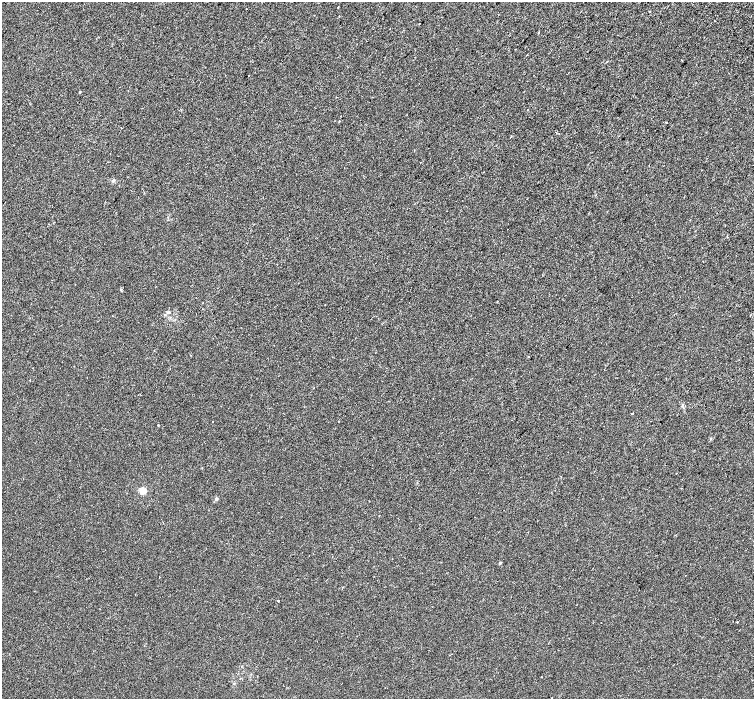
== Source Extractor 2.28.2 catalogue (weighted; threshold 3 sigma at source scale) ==
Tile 10 of 4 x 4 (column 2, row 3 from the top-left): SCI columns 1571-3073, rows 1717-3109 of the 6139 x 6154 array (HDU 1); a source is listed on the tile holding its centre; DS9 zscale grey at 2 x 2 block average (1 PNG px = mean of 2 x 2 image px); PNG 756 x 701 px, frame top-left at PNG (2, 2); no overlay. Shown black and unused: <1% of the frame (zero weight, under 2 of 3 exposures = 4% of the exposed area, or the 3 px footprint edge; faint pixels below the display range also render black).
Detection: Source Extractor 2.28.2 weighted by HDU 2 'WHT'; one run over the whole footprint, this tile lists its part. Background 0.00116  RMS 0.0055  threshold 0.0246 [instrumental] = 3 sigma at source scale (4.5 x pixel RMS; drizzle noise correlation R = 1.50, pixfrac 1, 0.0396/0.0396 arcsec/px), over >= 5 px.
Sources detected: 22; all 22 listed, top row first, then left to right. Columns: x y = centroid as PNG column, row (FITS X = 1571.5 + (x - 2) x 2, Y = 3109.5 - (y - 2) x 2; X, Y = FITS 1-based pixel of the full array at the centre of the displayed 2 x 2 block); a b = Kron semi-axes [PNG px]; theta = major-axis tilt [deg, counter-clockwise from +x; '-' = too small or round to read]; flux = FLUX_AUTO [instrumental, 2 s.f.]
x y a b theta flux
649 11 2 2 - 0.81
682 60 2 2 - 1.3
79 92 2 2 - 6.2
527 110 2 2 - 2
666 122 2 2 - 0.67
420 163 2 2 - 0.81
113 181 4 3 - 1.6
169 312 4 3 - 1.7
528 357 2 2 - 0.73
29 380 2 2 - 2.6
632 414 2 2 - 0.74
338 421 2 2 - 0.86
212 422 2 2 - 1
158 425 2 2 - 1.1
676 473 2 2 - 0.73
142 491 3 3 - 46
216 499 2 2 - 4.9
500 563 2 2 - 2.1
159 577 2 2 - 2.3
278 601 2 2 - 7.2
737 622 2 2 - 0.84
552 698 2 2 - 0.55
Diffuse or blended objects may show on this block-average render without a row.